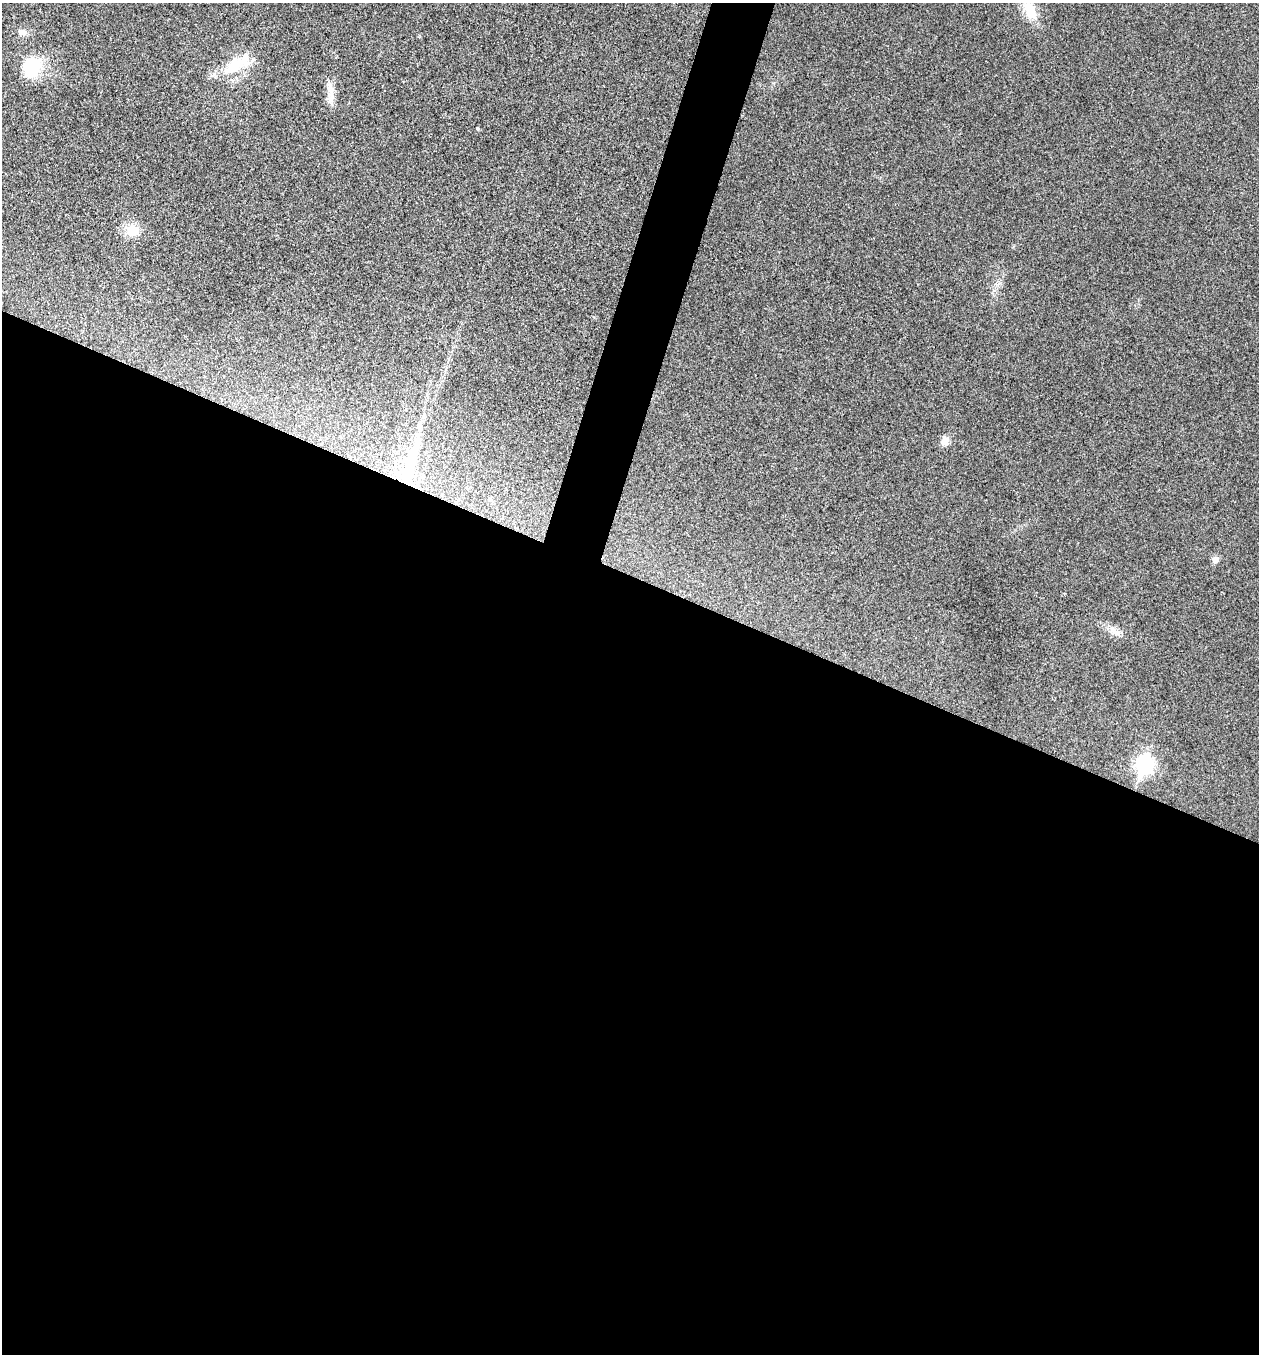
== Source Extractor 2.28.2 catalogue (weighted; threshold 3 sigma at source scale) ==
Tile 14 of 4 x 4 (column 2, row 4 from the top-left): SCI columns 1523-2779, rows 3-1354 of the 5429 x 5416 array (HDU 1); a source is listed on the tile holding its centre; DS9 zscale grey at full resolution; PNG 1261 x 1356 px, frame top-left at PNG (2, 3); no overlay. Shown black and unused: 60% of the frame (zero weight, under 3 of 4 exposures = <1% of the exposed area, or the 3 px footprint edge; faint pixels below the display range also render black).
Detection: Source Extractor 2.28.2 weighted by HDU 2 'WHT'; one run over the whole footprint, this tile lists its part. Background 0.0206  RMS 0.0057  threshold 0.0256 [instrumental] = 3 sigma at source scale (4.5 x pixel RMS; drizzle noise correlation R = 1.50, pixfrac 1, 0.05/0.05 arcsec/px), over >= 5 px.
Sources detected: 14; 1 inside a brighter object's white glare — not listed; the other 13 listed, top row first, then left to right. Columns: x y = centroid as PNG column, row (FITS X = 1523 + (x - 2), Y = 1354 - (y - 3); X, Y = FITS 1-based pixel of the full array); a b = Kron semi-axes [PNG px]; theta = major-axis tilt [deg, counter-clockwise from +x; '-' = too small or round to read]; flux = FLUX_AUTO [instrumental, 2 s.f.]
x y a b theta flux
1030 10 28 14 -62 13
22 32 14 9 -10 3.9
236 65 40 18 28 21
32 67 26 24 79 25
330 92 27 9 -82 7.2
478 129 4 4 - 0.69
131 229 20 15 -17 9.9
997 284 7 4 19 1.6
945 441 12 10 65 4.1
409 467 68 14 73 41
1215 560 7 7 - 3.9
1114 631 19 10 -36 5.6
1144 765 9 7 71 170
Overlapping masked pixels (flux is a lower limit): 1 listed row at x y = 409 467
Unlisted compact peaks at least as high as the median listed source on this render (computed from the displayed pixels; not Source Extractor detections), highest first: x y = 773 83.